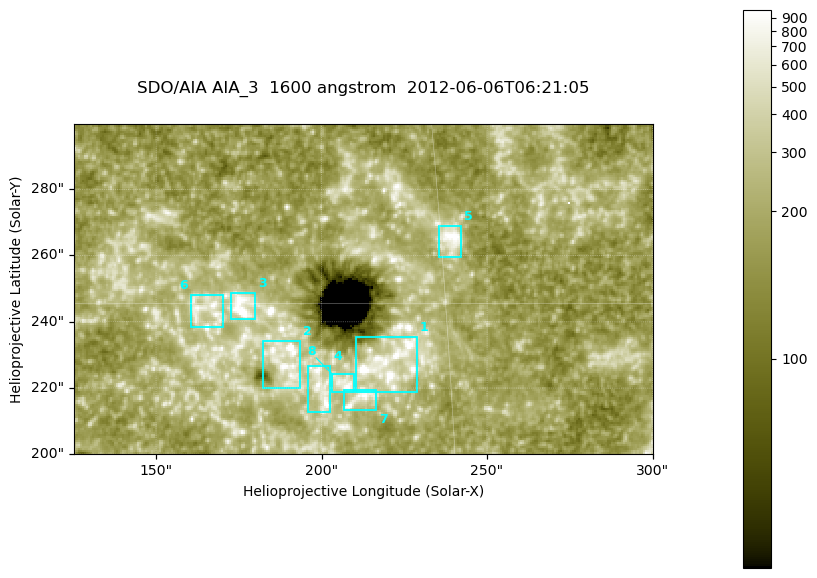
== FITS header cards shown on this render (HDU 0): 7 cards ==
TELESCOP= 'SDO/AIA '
INSTRUME= 'AIA_3   '
WAVELNTH=                 1600
WAVEUNIT= 'angstrom'
DATE-OBS= '2012-06-06T06:21:05.12'
CTYPE1  = 'HPLN-TAN'
CTYPE2  = 'HPLT-TAN'

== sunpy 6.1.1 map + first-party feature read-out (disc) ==
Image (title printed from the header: SDO/AIA AIA_3  1600 angstrom  2012-06-06T06:21:05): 287 x 164 px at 0.609 arcsec/px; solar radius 946 arcsec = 1552 px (partial field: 0.6% of the solar disc is inside the frame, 100% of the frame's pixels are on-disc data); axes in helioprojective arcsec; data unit not stated in the header (colour bar unlabelled)
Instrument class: DISC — disc imager (sunpy class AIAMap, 1600 A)
Bright regions (active regions / flare kernels): reference = the on-disc median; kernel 3 px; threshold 5 sigma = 341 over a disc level ~187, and >= 1.15x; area >= 47 px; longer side >= 3 px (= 1.8 arcsec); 8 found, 8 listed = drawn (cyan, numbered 1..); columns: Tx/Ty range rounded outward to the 2 arcsec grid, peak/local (2 s.f.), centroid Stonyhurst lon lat
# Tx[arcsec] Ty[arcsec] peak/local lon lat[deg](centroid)
1 210..230 218..236 8.3 +14 +14
2 182..194 220..234 9.4 +12 +14
3 172..180 240..250 12 +11 +15
4 196..204 212..228 4.7 +12 +13
5 234..242 258..270 5.5 +15 +16
6 160..170 238..248 4.4 +10 +15
7 206..218 212..220 4.5 +13 +13
8 202..210 218..226 4.8 +13 +13